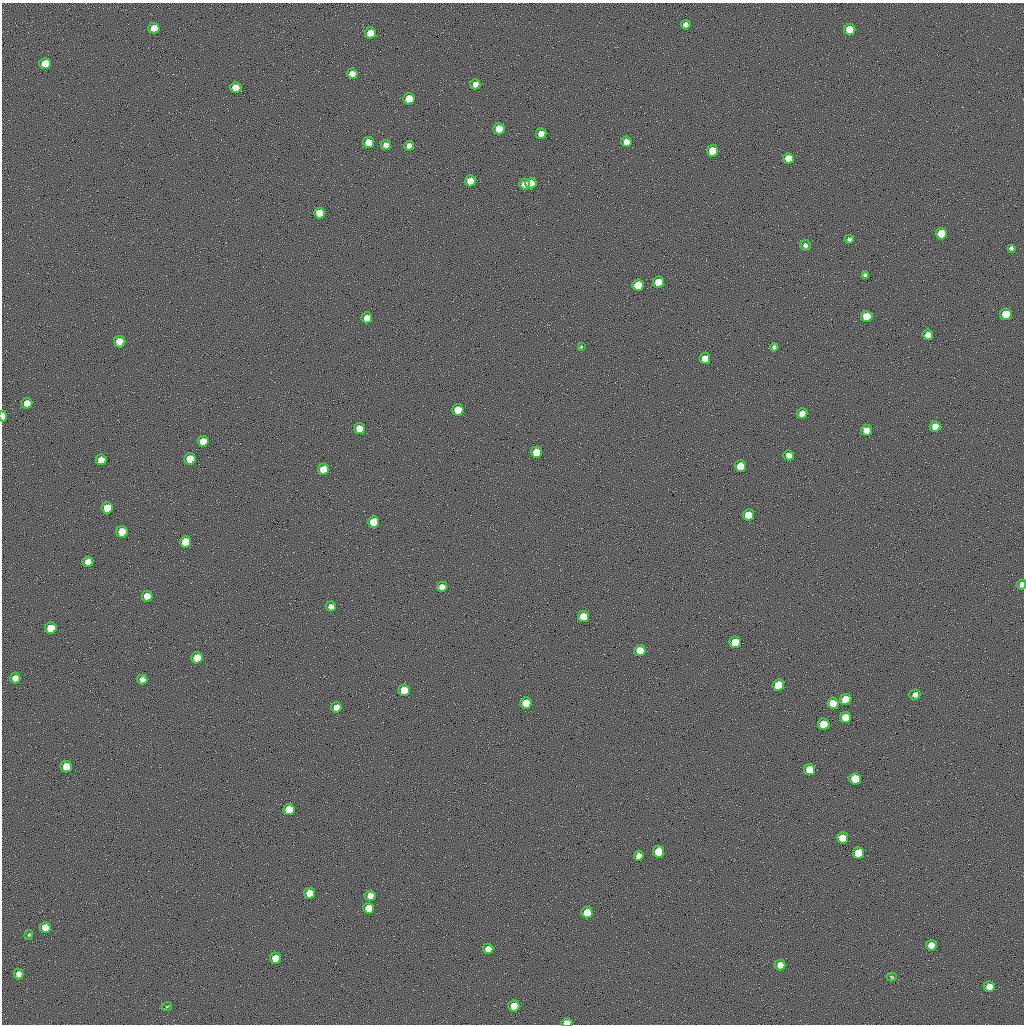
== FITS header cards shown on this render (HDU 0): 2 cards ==
NAXIS1  =                 1022 / length of data axis 1
NAXIS2  =                 1022 / length of data axis 2

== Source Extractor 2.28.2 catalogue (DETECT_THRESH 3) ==
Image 1022 x 1022 px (HDU 0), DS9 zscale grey, 1 PNG px = 1 image px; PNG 1026 x 1026 px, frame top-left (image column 1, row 1022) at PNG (2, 3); each listed source drawn as its Kron ellipse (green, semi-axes under 4 px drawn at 4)
Background 0.572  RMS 87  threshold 260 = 3 sigma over >= 5 px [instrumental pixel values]
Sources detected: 100; all 100 listed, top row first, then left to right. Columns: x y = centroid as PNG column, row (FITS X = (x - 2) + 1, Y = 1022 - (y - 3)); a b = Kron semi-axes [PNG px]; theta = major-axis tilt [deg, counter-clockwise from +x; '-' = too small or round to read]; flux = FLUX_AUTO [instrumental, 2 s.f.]
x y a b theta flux
686 25 5 4 - 26000
154 28 5 5 - 93000
850 30 6 6 - 190000
370 33 5 5 - 120000
45 63 5 5 - 120000
352 74 5 5 - 49000
475 84 5 5 - 35000
236 88 5 5 - 90000
409 99 6 5 - 160000
499 129 5 5 - 100000
541 133 5 5 - 42000
368 142 5 5 - 85000
626 142 5 5 - 41000
386 145 5 5 - 30000
409 146 5 5 - 32000
712 151 6 5 - 170000
788 158 5 5 - 67000
470 181 5 5 - 65000
531 183 5 5 - 66000
525 184 5 5 - 62000
319 213 5 5 - 84000
941 234 6 5 - 190000
849 239 5 4 - 14000
805 245 5 5 - 16000
1011 248 4 4 - 11000
865 275 4 4 - 14000
659 282 6 5 - 170000
638 285 6 5 - 160000
1006 314 6 5 - 190000
867 316 6 5 - 150000
367 318 5 5 - 49000
928 335 5 5 - 47000
120 342 5 5 - 140000
581 347 3 3 - 5200
774 347 4 4 - 15000
705 358 5 5 - 64000
27 403 5 5 - 49000
458 410 6 5 - 140000
802 413 5 5 - 51000
3 416 5 3 - 49000
935 426 5 5 - 56000
359 428 5 5 - 85000
866 430 5 5 - 53000
203 441 5 5 - 65000
536 452 6 5 - 170000
789 455 5 5 - 38000
190 459 5 5 - 130000
101 460 5 5 - 57000
740 466 6 5 - 150000
323 469 5 5 - 140000
107 508 5 5 - 160000
748 515 5 5 - 140000
374 522 6 5 - 180000
122 532 6 6 - 170000
186 542 6 5 - 190000
88 562 5 5 - 48000
1022 585 5 4 - 33000
442 587 5 5 - 37000
147 596 5 5 - 79000
331 606 5 5 - 31000
583 617 5 5 - 150000
51 628 6 6 - 190000
735 642 6 6 - 190000
640 650 5 5 - 140000
197 658 6 5 - 160000
15 678 5 5 - 46000
142 679 5 5 - 35000
778 685 6 5 - 160000
404 690 6 5 - 160000
915 695 5 5 - 25000
846 700 6 5 - 190000
526 703 6 5 - 190000
833 703 5 5 - 130000
336 707 5 5 - 42000
845 718 5 5 - 140000
824 724 6 5 - 170000
66 767 5 5 - 150000
810 770 5 5 - 120000
855 779 6 6 - 200000
289 809 6 5 - 180000
842 838 6 5 - 120000
659 852 6 5 - 190000
858 853 6 5 - 180000
639 856 5 5 - 33000
310 893 5 5 - 82000
370 896 5 5 - 54000
369 908 5 5 - 81000
587 913 5 5 - 140000
45 927 5 5 - 100000
29 935 5 4 - 5700
931 945 5 5 - 71000
488 949 5 5 - 56000
276 958 5 5 - 130000
780 965 5 5 - 54000
19 974 5 5 - 34000
892 977 5 4 - 7200
989 987 5 5 - 74000
167 1006 5 3 - 5500
514 1006 5 5 - 100000
567 1023 5 4 - 91000
At the frame edge (FLAGS 8, measured only in part): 3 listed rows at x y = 3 416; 1022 585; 567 1023